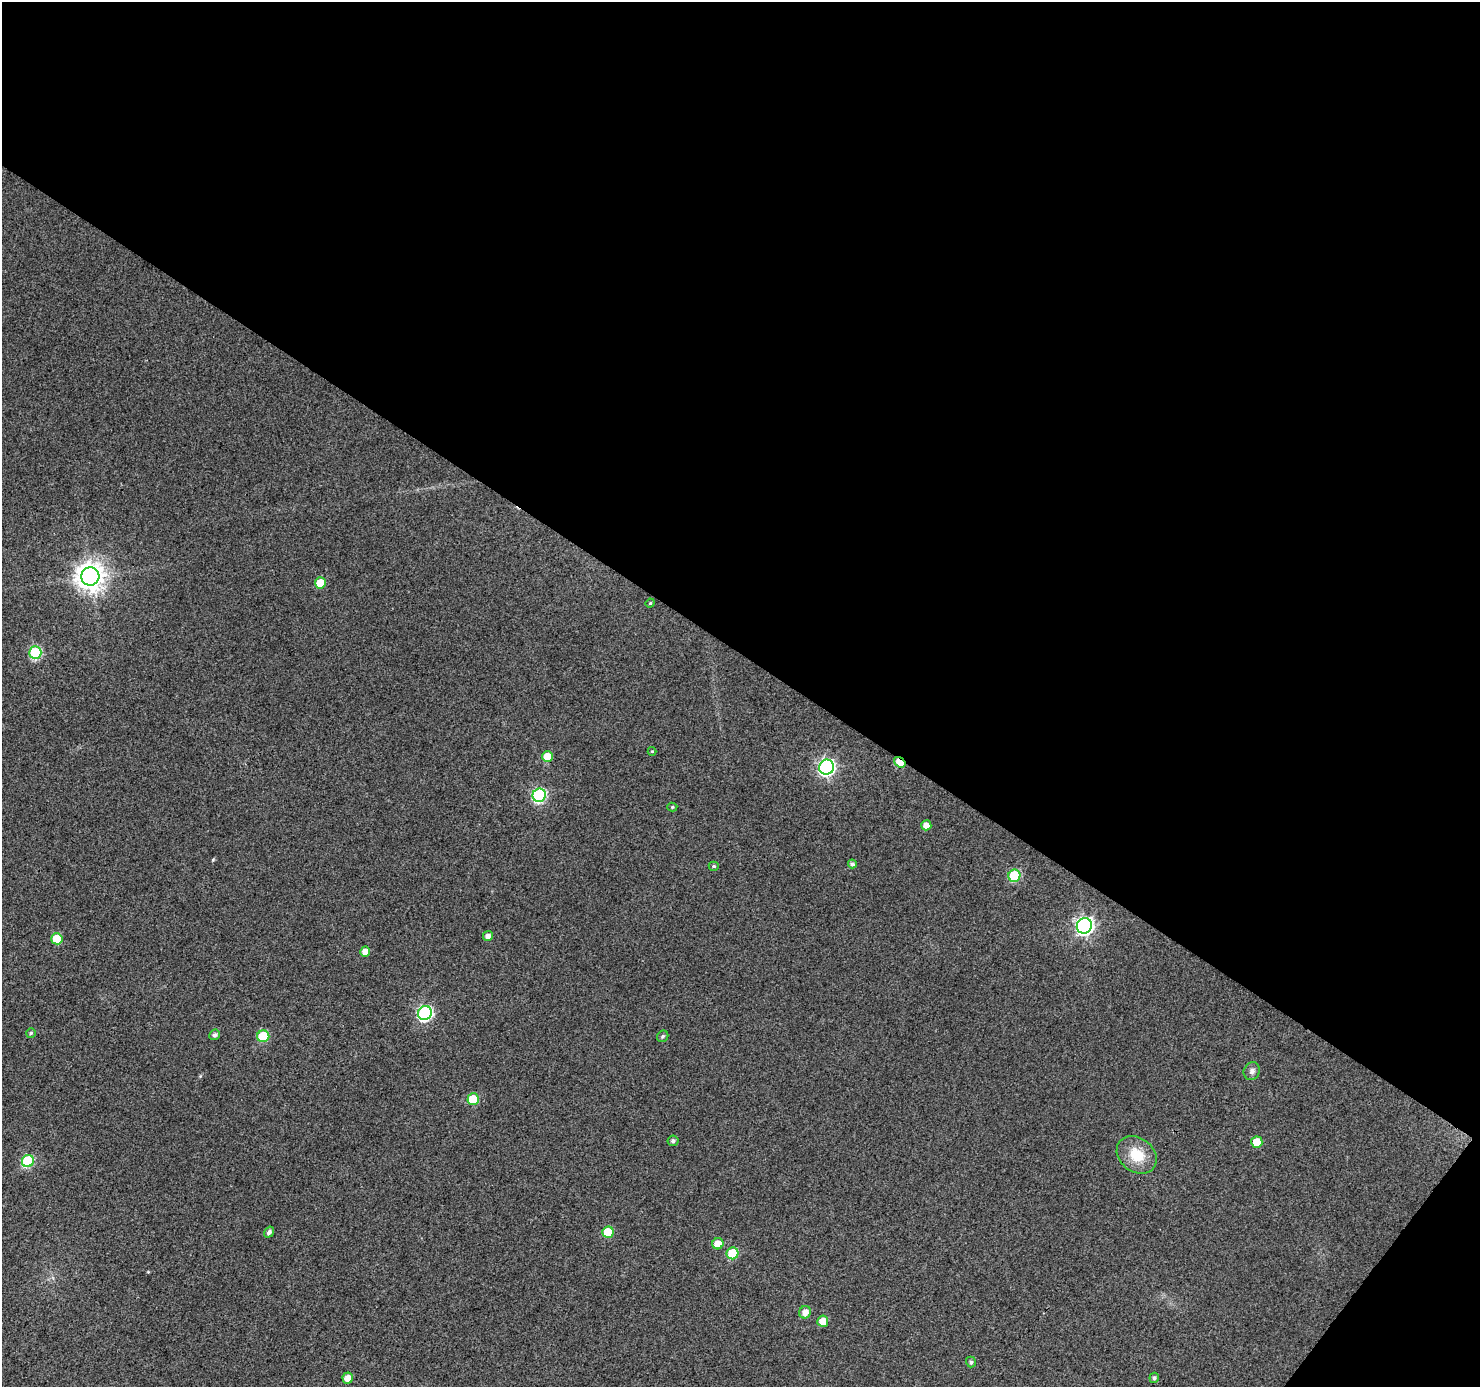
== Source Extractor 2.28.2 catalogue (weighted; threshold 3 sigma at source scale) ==
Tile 2 of 2 x 2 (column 2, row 1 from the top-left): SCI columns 1480-2957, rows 1500-2884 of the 2958 x 2982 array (HDU 1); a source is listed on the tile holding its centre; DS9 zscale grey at full resolution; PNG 1482 x 1389 px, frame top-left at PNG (2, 2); each listed source drawn as its Kron ellipse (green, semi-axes under 4 px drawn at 4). Shown black and unused: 48% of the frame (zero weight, under 3 of 4 exposures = <1% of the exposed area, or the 3 px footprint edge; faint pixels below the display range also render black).
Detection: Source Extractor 2.28.2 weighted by HDU 2 'WHT'; one run over the whole footprint, this tile lists its part. Background 0.0746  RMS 0.012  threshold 0.0534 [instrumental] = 3 sigma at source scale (4.5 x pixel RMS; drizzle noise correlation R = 1.50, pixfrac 1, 0.0396/0.0396 arcsec/px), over >= 5 px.
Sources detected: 38; all 38 listed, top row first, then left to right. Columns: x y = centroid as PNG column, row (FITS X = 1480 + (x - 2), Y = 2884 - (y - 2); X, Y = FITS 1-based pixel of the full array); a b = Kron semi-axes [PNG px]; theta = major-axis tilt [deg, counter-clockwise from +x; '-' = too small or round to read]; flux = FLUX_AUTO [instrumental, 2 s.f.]
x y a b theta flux
90 576 9 9 - 1400
320 583 5 5 - 26
650 603 5 4 - 1.2
35 653 6 6 - 98
652 751 4 4 - 1.3
547 757 5 5 - 23
900 762 6 4 -36 39
826 767 8 7 - 310
539 795 7 6 - 170
672 807 5 4 - 1.5
926 825 5 5 - 8.4
852 864 4 4 - 3.1
714 866 5 4 - 1.8
1014 876 6 6 - 69
1084 926 8 7 - 420
488 936 5 5 - 6
57 939 5 5 - 37
365 952 5 5 - 8.8
425 1013 7 7 - 220
31 1033 5 4 - 1.7
215 1035 5 5 - 3.7
263 1036 6 6 - 53
663 1036 6 5 - 2.3
1252 1071 9 8 - 4.7
473 1099 6 5 - 43
673 1141 5 5 - 2.9
1257 1142 6 5 - 24
1137 1155 21 17 -38 30
28 1161 6 6 - 91
269 1232 6 4 54 4.2
608 1232 6 5 - 40
718 1244 6 5 - 18
732 1253 6 6 - 48
805 1312 6 5 - 9.1
823 1321 6 5 - 16
971 1362 5 5 - 2.6
348 1378 5 5 - 11
1154 1378 5 4 - 2.8
Overlapping masked pixels (flux is a lower limit): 1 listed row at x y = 900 762